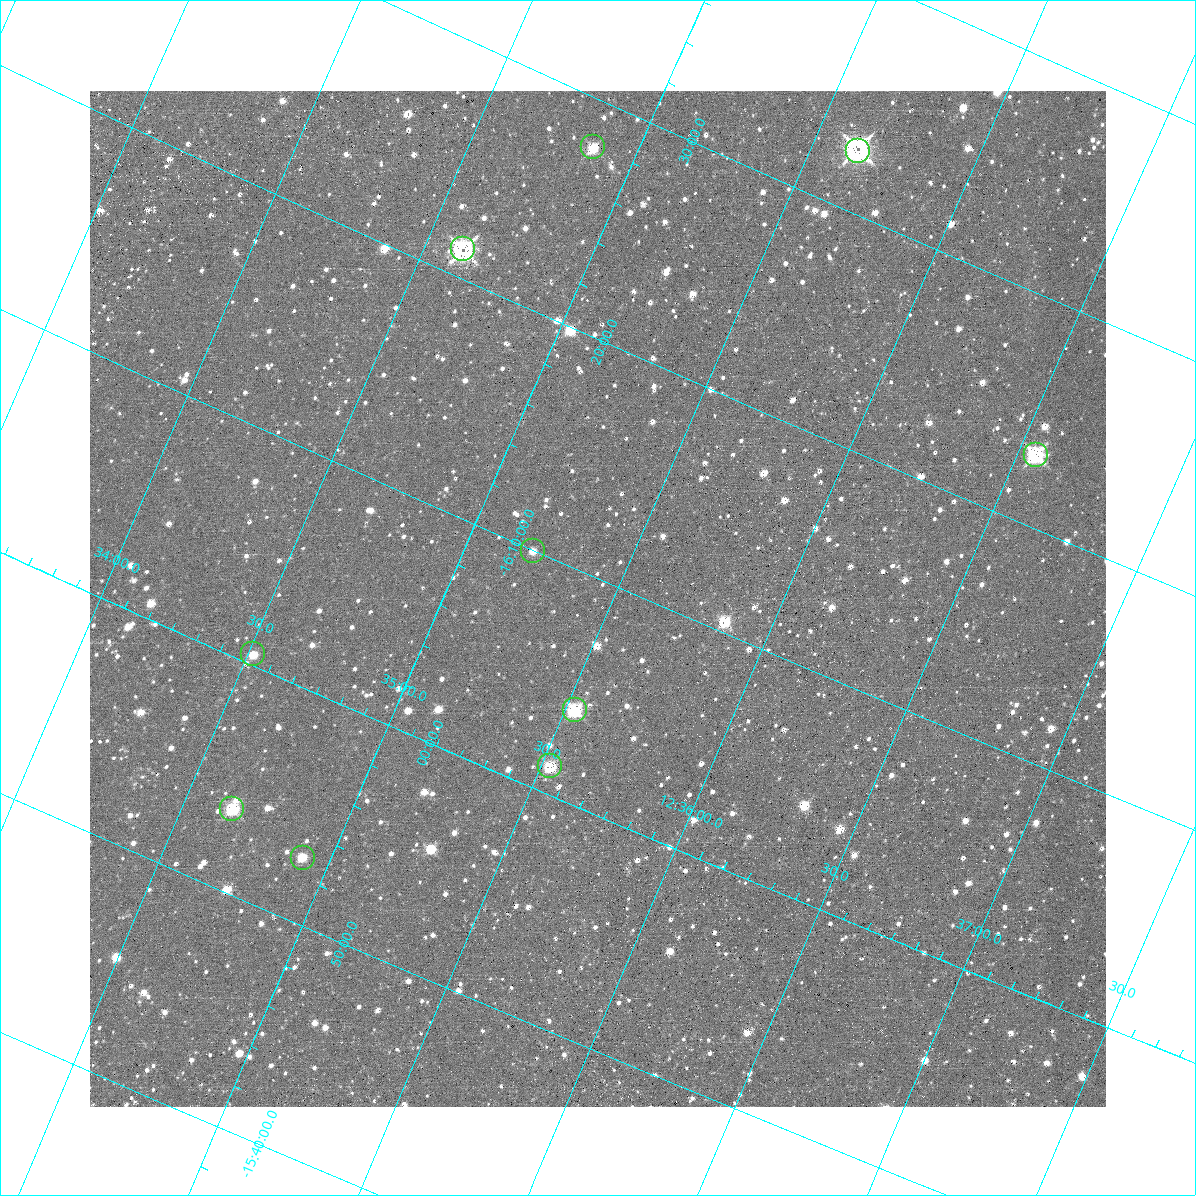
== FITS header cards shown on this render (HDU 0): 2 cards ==
NAXIS1  =                 1016 / length of data axis 1
NAXIS2  =                 1016 / length of data axis 2

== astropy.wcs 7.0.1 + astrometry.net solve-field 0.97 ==
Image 1016 x 1016 px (HDU 0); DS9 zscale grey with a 90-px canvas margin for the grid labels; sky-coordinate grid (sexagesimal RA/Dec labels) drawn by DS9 from the SOLVED WCS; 10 Tycho-2 reference stars matched to detected sources circled (green)
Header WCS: RA---SIN-SIP/DEC--SIN-SIP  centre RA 12:35:27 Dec -16:09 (188.86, -16.15 deg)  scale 2.76 arcsec/px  FOV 46.7' x 46.4'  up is -157 deg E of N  parity normal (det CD < 0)
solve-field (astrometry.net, Tycho-2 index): VERIFIED the header's WCS against the Tycho-2 star catalogue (verified at 3 index scales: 9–10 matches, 4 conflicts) and refined it, rather than solving blind
Solved WCS: RA---TAN-SIP/DEC--TAN-SIP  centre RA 12:35:27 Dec -16:09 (188.86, -16.15 deg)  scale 2.76 arcsec/px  FOV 46.7' x 46.5'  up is -156 deg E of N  parity normal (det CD < 0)
The solver's refit moves the header's centre by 1 arcsec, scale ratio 0.9997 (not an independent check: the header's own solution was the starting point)
Tycho-2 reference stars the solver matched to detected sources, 10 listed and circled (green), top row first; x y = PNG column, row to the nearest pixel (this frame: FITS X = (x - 90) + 1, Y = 1016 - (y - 91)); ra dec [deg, ICRS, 3 dp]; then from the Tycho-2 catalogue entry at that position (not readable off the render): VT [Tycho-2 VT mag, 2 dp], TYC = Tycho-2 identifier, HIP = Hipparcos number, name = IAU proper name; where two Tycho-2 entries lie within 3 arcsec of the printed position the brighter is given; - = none
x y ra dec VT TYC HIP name
593 147 188.716 -16.465 11.34 6103-1341-1 - -
858 151 188.911 -16.545 9.08 6103-630-1 - -
463 249 188.654 -16.354 7.81 6103-1218-1 61373 -
1036 455 189.139 -16.386 8.93 6103-682-1 - -
533 551 188.801 -16.166 11.75 6103-1387-1 - -
253 654 188.630 -16.008 12.12 6103-654-1 - -
575 710 188.882 -16.067 10.03 6103-1037-1 - -
550 766 188.882 -16.020 11.46 6103-305-1 - -
232 809 188.663 -15.893 11.46 6103-373-1 - -
303 858 188.729 -15.881 11.53 6103-1292-1 - -